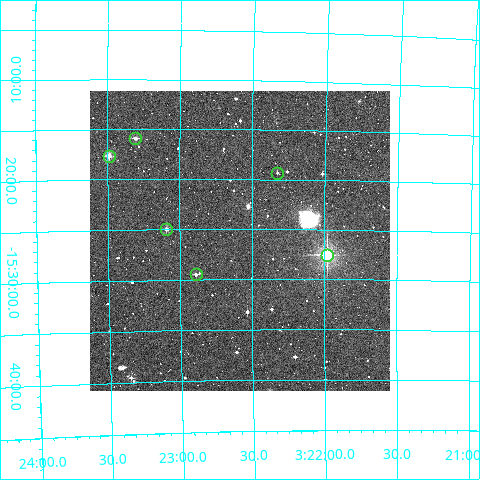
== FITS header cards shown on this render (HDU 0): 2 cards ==
NAXIS1  =                  300
NAXIS2  =                  300

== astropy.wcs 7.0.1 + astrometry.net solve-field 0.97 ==
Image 300 x 300 px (HDU 0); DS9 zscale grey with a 90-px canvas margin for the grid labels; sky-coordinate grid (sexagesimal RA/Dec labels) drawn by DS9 from the SOLVED WCS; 6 Tycho-2 reference stars matched to detected sources circled (green)
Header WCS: RA---TAN/DEC--TAN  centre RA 03:22:35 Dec -15:26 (50.65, -15.44 deg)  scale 6 arcsec/px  FOV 30.0' x 30.0'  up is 0 deg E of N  parity normal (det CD < 0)
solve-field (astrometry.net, Tycho-2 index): VERIFIED the header's WCS against the Tycho-2 star catalogue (verified at 2 index scales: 6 matches each, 0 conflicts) and refined it, rather than solving blind
Solved WCS: RA---TAN-SIP/DEC--TAN-SIP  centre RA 03:22:35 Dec -15:26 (50.65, -15.44 deg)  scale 6.01 arcsec/px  FOV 30.0' x 30.0'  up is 0 deg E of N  parity normal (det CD < 0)
The solver's refit moves the header's centre by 2.3 arcsec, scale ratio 1.002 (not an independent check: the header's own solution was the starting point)
Tycho-2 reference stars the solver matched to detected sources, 6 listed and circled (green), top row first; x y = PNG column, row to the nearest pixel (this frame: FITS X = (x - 90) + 1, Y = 300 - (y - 91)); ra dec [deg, ICRS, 3 dp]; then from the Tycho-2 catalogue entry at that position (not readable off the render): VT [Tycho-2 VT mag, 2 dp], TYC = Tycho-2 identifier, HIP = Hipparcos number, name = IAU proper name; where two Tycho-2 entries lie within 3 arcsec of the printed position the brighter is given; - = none
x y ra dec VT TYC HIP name
135 138 50.826 -15.265 10.99 5873-620-1 - -
109 156 50.872 -15.294 9.93 5873-799-1 - -
277 173 50.581 -15.322 12.04 5872-514-1 - -
166 229 50.773 -15.416 11.04 5873-773-1 - -
327 255 50.495 -15.459 7.39 5872-759-1 15677 -
196 274 50.722 -15.491 11.51 5873-698-1 - -